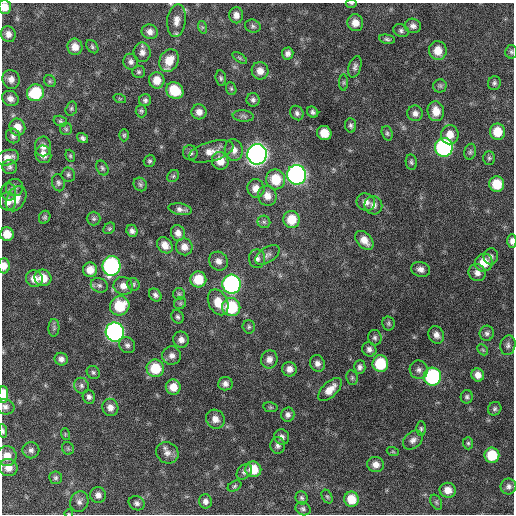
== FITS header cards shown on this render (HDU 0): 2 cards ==
NAXIS1  =                  512 / Axis length
NAXIS2  =                  512 / Axis length

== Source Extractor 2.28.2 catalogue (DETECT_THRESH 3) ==
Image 512 x 512 px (HDU 0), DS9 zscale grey, 1 PNG px = 1 image px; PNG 516 x 516 px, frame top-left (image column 1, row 512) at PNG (2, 3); each listed source drawn as its Kron ellipse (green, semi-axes under 4 px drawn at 4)
Background 361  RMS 20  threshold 59.9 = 3 sigma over >= 5 px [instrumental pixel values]
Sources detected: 194; all 194 listed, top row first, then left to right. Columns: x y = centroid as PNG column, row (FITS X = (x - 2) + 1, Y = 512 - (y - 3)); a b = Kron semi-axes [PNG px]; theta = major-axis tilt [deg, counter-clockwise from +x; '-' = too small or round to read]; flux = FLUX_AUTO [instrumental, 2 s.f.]
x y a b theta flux
351 3 5 3 - 1500
5 7 7 6 - 15000
236 15 8 7 - 7300
176 21 16 9 83 11000
355 23 8 8 - 12000
253 26 8 6 -18 3000
413 26 8 7 - 5600
202 27 6 4 -72 1900
401 30 8 6 -25 3600
150 32 8 7 - 7300
8 34 8 7 - 7800
387 39 8 4 -9 2900
75 47 8 7 - 12000
92 47 7 5 -52 2600
438 51 9 9 - 18000
142 52 10 8 -89 7500
511 52 6 6 - 2700
288 53 6 6 - 5300
240 58 8 4 -35 2400
169 60 12 9 64 24000
131 62 8 7 - 5000
355 67 11 6 72 4500
260 71 9 8 - 10000
139 72 6 6 - 2700
221 78 7 5 -82 2700
11 79 9 8 - 7900
157 80 8 7 - 16000
50 81 6 5 - 2500
344 82 8 4 90 2000
494 83 7 6 - 3200
440 86 7 6 - 3000
231 89 6 5 - 2300
175 91 9 8 - 40000
35 93 9 8 - 64000
10 99 8 7 - 7200
120 99 6 4 -19 1600
145 100 6 6 - 3600
253 100 7 6 - 4000
71 109 7 5 74 2500
141 111 6 5 - 2400
436 111 10 8 -77 17000
199 112 7 7 - 8500
313 112 6 5 - 3400
297 113 7 6 - 4200
415 113 8 7 - 6200
243 116 10 5 -6 3500
60 121 7 5 -15 2600
351 125 7 5 -84 3100
17 127 8 7 - 15000
66 129 6 6 - 2500
497 132 8 7 - 24000
324 133 7 7 - 22000
387 133 7 5 -71 2600
124 135 6 5 - 2000
450 135 10 8 78 14000
13 136 7 7 - 4200
83 138 6 4 -35 3500
43 146 10 8 -89 8500
444 147 9 9 - 240000
234 150 11 9 -78 10000
211 151 23 9 15 16000
470 152 8 6 75 3000
190 153 7 7 - 4100
43 154 9 8 - 10000
257 154 10 9 - 920000
70 156 6 4 -69 2000
8 157 11 7 16 11000
489 158 7 6 - 2500
150 161 6 5 - 2400
220 161 9 8 - 17000
411 162 8 5 -81 2900
10 167 7 7 - 3600
102 168 8 5 -61 2800
68 175 7 7 - 3200
297 175 10 9 - 520000
173 176 7 5 46 2400
276 179 10 9 - 37000
58 183 8 6 -77 3600
140 184 7 6 - 3000
497 184 8 7 - 33000
15 187 9 8 - 5400
256 188 9 8 - 12000
8 192 8 7 - 4400
267 196 10 9 - 13000
16 199 13 9 62 14000
8 201 9 8 - 10000
366 202 9 8 - 7900
373 205 9 8 - 7300
180 209 12 5 -10 5700
45 217 7 5 64 2500
94 219 7 7 - 3100
292 219 8 8 - 30000
264 222 6 6 - 2700
109 228 6 5 - 2100
132 231 6 5 - 4500
178 233 8 7 - 7900
7 234 7 6 - 18000
364 240 11 7 -48 13000
512 241 7 4 90 6100
165 245 9 7 -48 11000
184 247 8 8 - 9900
267 255 14 7 34 6300
491 256 8 7 - 4200
257 259 9 8 - 5800
218 261 10 9 - 8200
484 263 9 9 - 23000
4 266 7 5 -90 9900
111 266 10 9 - 250000
421 269 9 7 -17 7200
90 270 7 7 - 15000
477 273 9 8 - 7800
43 278 8 8 - 19000
34 279 8 8 - 12000
198 279 8 8 - 32000
133 284 6 6 - 2600
232 284 9 9 - 330000
99 285 9 7 -24 4400
123 286 10 9 - 10000
179 294 6 6 - 2600
155 295 7 5 -50 4300
218 302 14 9 -64 23000
180 303 6 5 - 2500
120 306 10 9 - 44000
231 307 9 9 - 75000
177 317 7 5 -58 3100
388 323 7 6 - 2600
249 327 7 6 - 2700
54 328 9 5 87 3200
115 332 9 9 - 440000
487 333 7 7 - 3900
436 335 9 7 -62 7200
375 338 8 6 -81 3600
181 340 8 7 - 7300
127 345 8 7 - 4500
508 345 10 7 77 4800
369 349 7 6 - 5000
483 350 6 4 -45 2100
172 356 9 9 - 7300
61 359 7 6 - 5700
269 359 9 8 - 8400
317 363 8 7 - 6500
380 364 8 8 - 52000
360 367 7 5 86 4300
155 368 9 8 - 42000
289 369 7 7 - 8100
419 370 9 9 - 6000
93 372 7 6 - 3000
478 375 6 6 - 8700
432 377 9 8 - 160000
352 378 7 5 -77 2700
225 384 7 6 - 5600
81 386 8 7 - 4300
173 387 7 7 - 15000
330 390 15 7 44 15000
3 395 8 5 89 31000
89 397 7 6 - 4400
467 397 6 6 - 2900
5 407 9 7 -15 5400
110 407 9 8 - 8700
270 407 7 5 -11 2000
495 409 7 6 - 3200
288 415 7 6 - 4800
215 419 10 9 - 11000
421 429 7 5 -89 2500
3 431 7 4 -82 2600
65 434 6 3 -73 1600
282 437 8 7 - 5000
413 440 11 8 42 6600
468 443 6 5 - 2300
278 446 8 7 - 4600
68 448 6 5 - 2300
31 450 8 8 - 5000
393 452 6 4 -19 1800
167 453 11 10 - 8200
492 455 7 7 - 39000
7 456 10 9 - 15000
376 464 8 7 - 9200
8 467 9 8 - 13000
253 469 8 8 - 26000
244 472 9 6 47 4100
56 478 6 6 - 2900
234 486 7 5 28 2500
508 486 8 8 - 5100
448 490 8 7 - 12000
98 495 8 8 - 6900
327 496 7 5 -62 2000
302 498 6 6 - 3000
351 499 7 7 - 25000
205 501 7 6 - 5400
79 502 10 9 - 6100
436 502 8 5 -61 2600
137 503 8 7 - 4300
303 509 8 6 -27 3400
69 514 4 3 - 960
At the frame edge (FLAGS 8, measured only in part): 9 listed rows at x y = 351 3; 5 7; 176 21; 511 52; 512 241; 4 266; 3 395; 3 431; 69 514